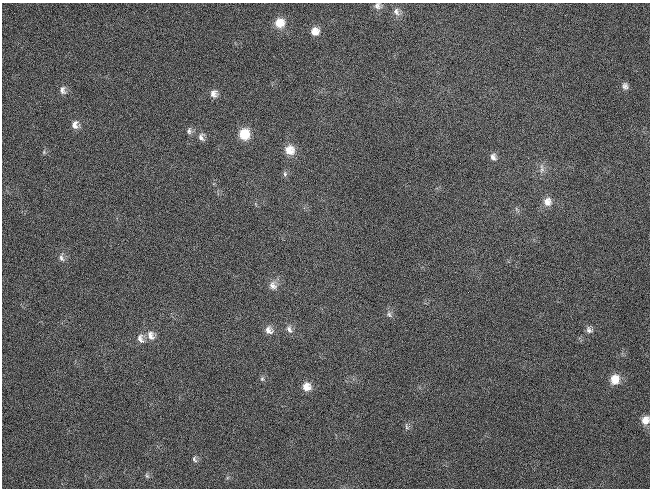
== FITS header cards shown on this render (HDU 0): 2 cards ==
NAXIS1  =                  648 / length of data axis 1
NAXIS2  =                  486 / length of data axis 2

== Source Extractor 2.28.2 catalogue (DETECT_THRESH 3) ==
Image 648 x 486 px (HDU 0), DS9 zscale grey, 1 PNG px = 1 image px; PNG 652 x 490 px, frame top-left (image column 1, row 486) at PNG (2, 3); no overlay
Background 132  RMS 27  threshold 80.4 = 3 sigma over >= 5 px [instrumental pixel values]
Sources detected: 32; all 32 listed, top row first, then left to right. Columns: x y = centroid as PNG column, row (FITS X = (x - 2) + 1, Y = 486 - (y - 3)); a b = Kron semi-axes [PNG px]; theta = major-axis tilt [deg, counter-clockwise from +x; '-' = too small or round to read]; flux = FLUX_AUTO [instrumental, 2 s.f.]
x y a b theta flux
378 6 10 9 - 7900
396 12 12 8 -63 9300
279 23 11 11 - 25000
315 31 9 9 - 15000
625 86 10 8 -82 7100
62 90 11 8 -72 8700
214 93 10 9 - 11000
75 125 11 9 84 11000
189 131 10 6 85 5600
244 134 10 10 - 44000
201 137 10 8 -78 8500
290 150 12 12 - 23000
44 152 6 5 - 2900
493 157 10 7 -68 7800
542 168 15 5 -86 8200
285 174 8 6 89 4400
547 202 12 10 -82 15000
61 258 11 7 -78 7500
273 285 12 10 -67 12000
389 314 9 6 -59 5300
289 329 12 7 -63 7900
269 330 11 10 - 12000
589 330 9 8 - 7000
151 335 13 10 -67 15000
140 339 13 8 -71 11000
262 379 6 5 - 3400
615 379 11 10 - 27000
306 387 9 9 - 17000
645 420 10 8 72 17000
407 427 10 5 -69 4200
194 459 9 6 -70 4700
147 476 7 5 -53 3300
At the frame edge (FLAGS 8, measured only in part): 2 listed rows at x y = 378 6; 645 420